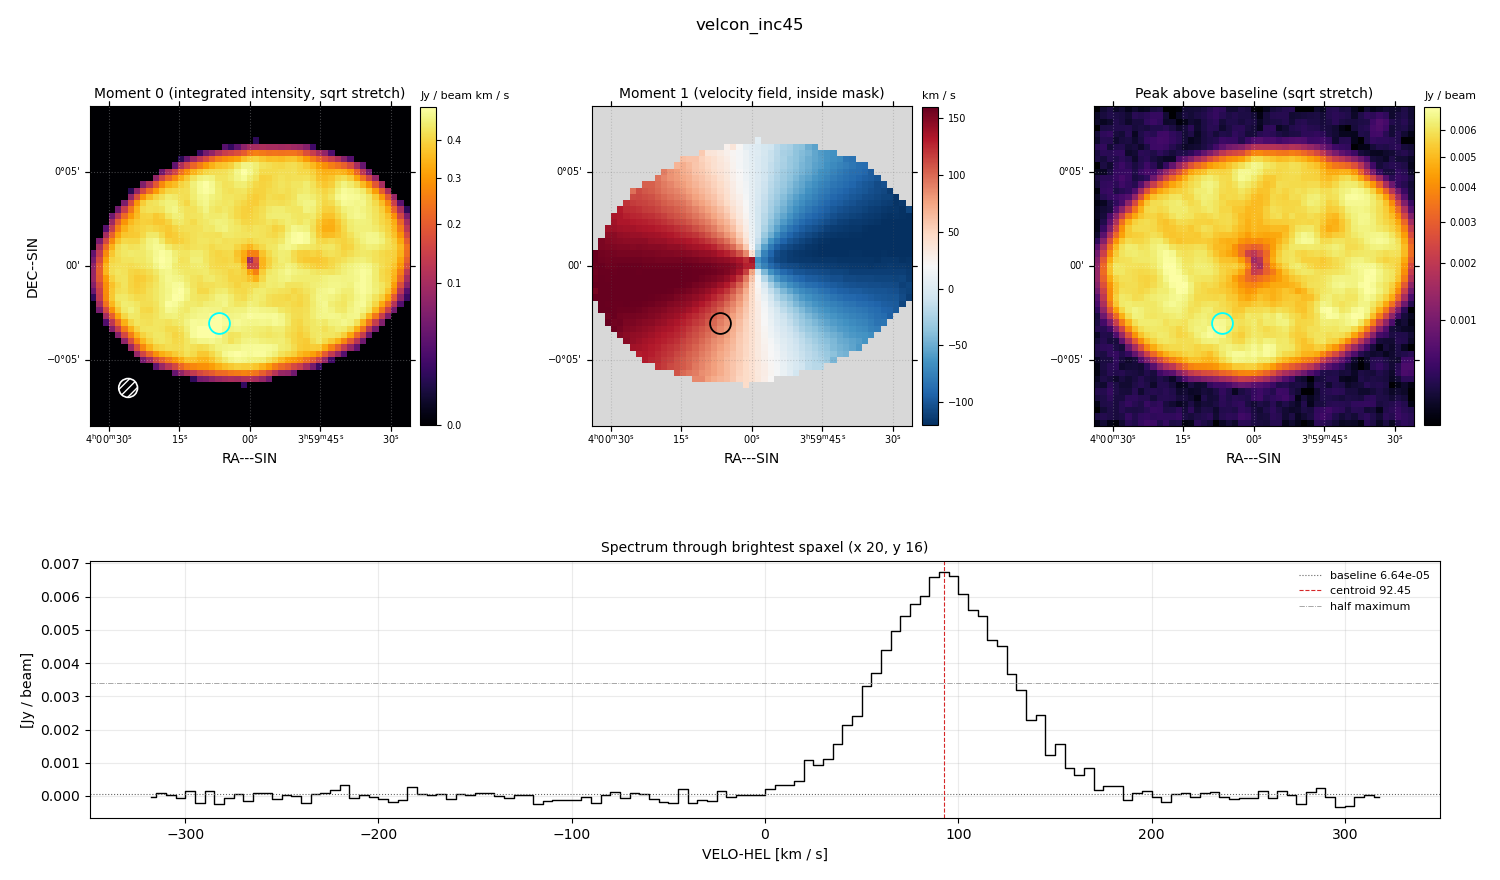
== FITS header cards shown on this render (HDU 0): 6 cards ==
OBJECT  = 'velcon_inc45'
BUNIT   = 'JY/BEAM '           /
CTYPE1  = 'RA---SIN'           /
CTYPE2  = 'DEC--SIN'           /
CTYPE3  = 'VELO-HEL'           /
CUNIT3  = 'km/s    '           /

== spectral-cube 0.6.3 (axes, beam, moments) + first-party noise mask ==
SpectralCube HDU 0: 128 channels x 51 x 51 spaxels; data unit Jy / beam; figure title: velcon_inc45
Units: BUNIT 'JY/BEAM' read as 'Jy/beam' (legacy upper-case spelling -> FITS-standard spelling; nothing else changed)
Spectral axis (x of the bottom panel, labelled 'VELO-HEL [km / s]'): -317 .. 317 km / s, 128 channels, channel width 5 km / s
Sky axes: RA---SIN/DEC--SIN; field 17' x 17' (20 arcsec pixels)
Beam (drawn as the hatched ellipse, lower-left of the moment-0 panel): BMAJ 60 arcsec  BMIN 60 arcsec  BPA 0 deg
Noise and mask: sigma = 1.7e-04 Jy / beam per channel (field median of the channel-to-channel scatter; agrees with the line-free scatter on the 1042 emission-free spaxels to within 1%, no correlation factor applied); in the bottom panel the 100 channels outside the line scatter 1.6e-04 Jy / beam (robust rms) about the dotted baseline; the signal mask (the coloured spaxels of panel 2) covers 60% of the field
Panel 1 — Moment 0 (line voxels x channel width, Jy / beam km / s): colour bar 0 .. 0.499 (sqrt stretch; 0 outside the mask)
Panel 2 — Moment 1 (intensity-weighted velocity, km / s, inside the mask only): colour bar -120 .. 160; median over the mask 21
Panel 3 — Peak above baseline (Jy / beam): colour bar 2.78e-04 .. 0.00693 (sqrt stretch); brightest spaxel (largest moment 0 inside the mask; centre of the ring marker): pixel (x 20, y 16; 0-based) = FK5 04h00m06s -00d03m00s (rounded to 2 s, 20 arcsec steps: no finer than the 20 arcsec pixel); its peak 0.00667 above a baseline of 6.64e-05
Panel 4 — spectrum at that spaxel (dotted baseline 6.64e-05 Jy / beam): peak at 92 km / s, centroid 92.45 km / s (red dashed line; intensity-weighted over the run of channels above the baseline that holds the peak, -0 .. 185 km / s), W50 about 75 km / s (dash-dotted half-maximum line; edge to edge of the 15 channels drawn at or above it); detected line 20 .. 160 km / s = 28 of 128 channels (22%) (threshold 4 sigma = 6.7e-04 Jy / beam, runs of >= 3 channels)